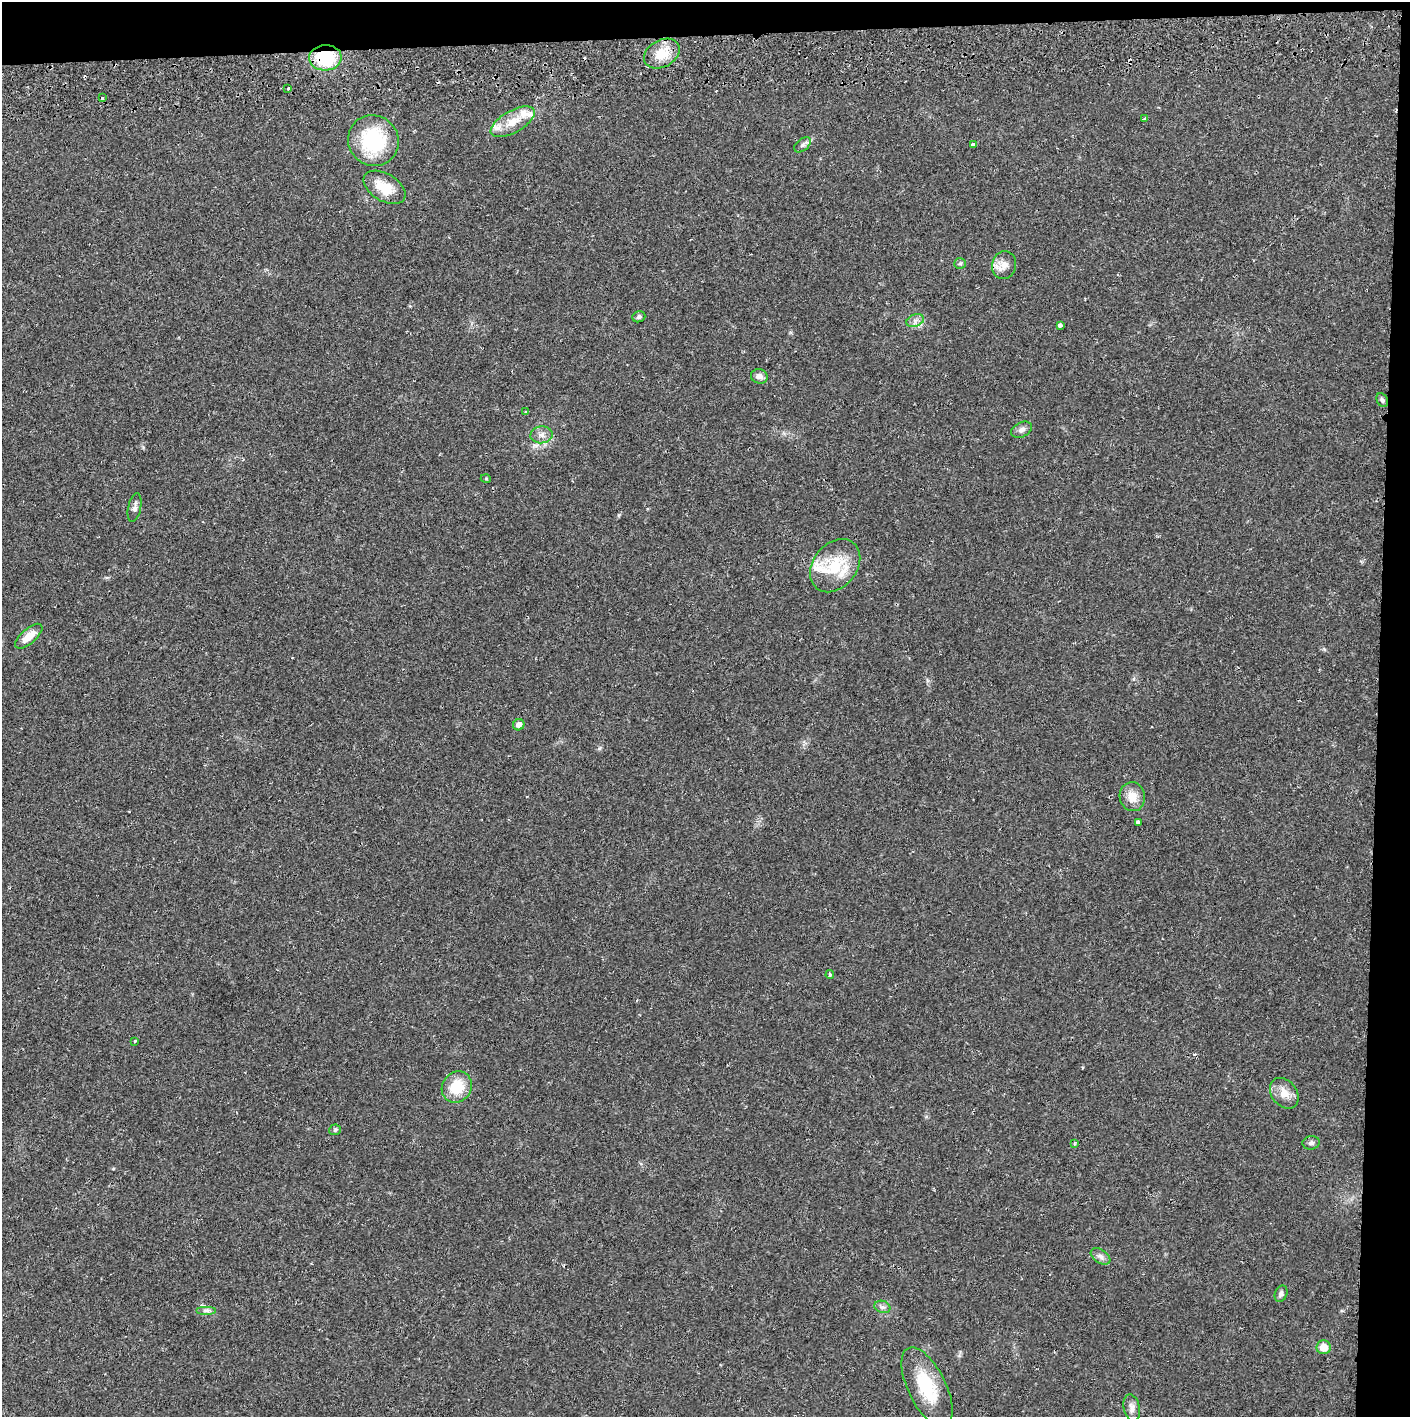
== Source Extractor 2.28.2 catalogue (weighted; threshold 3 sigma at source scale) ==
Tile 3 of 3 x 3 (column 3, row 1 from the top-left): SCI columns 2821-4228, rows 2886-4300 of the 4235 x 4358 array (HDU 1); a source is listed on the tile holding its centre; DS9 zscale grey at full resolution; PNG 1412 x 1419 px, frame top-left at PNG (2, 2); each listed source drawn as its Kron ellipse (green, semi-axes under 4 px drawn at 4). Shown black and unused: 5% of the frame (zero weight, under 2 of 3 exposures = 3% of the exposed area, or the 3 px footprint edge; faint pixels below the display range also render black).
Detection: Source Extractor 2.28.2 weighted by HDU 2 'WHT'; one run over the whole footprint, this tile lists its part. Background 0.0215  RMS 0.0035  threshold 0.0157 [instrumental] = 3 sigma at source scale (4.5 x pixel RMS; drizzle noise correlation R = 1.50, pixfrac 1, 0.05/0.05 arcsec/px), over >= 5 px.
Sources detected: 50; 5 cosmic-ray / hot-pixel residue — neither listed nor drawn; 4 inside a brighter listed object's ellipse — not listed separately; the other 41 listed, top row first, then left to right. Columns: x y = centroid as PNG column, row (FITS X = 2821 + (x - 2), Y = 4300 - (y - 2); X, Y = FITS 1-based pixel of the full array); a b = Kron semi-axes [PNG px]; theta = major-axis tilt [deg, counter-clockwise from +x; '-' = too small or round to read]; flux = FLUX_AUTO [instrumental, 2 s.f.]
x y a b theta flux
662 54 19 13 29 7.9
325 58 16 13 4 18
288 88 3 3 - 0.8
102 98 3 3 - 0.38
1144 119 4 3 - 1.3
513 122 24 11 29 6
373 141 26 25 - 26
803 145 9 5 38 1
973 145 4 4 - 1.8
385 187 23 13 -31 7.9
960 263 6 5 - 0.58
1004 265 14 12 76 3.4
639 317 6 5 - 0.87
915 321 9 6 22 1.5
1060 325 4 4 - 1.5
759 376 8 7 - 2
1382 400 7 5 -61 0.73
526 411 3 3 - 0.57
1022 430 11 7 26 1.4
542 435 11 8 5 1.9
486 479 5 3 - 0.29
135 507 15 6 78 1.4
835 566 29 22 51 14
29 636 17 7 41 4.8
519 725 6 5 - 1.9
1132 797 14 12 -78 4.4
1138 822 4 3 - 0.91
830 975 4 3 - 0.62
135 1041 4 2 - 0.28
457 1087 16 14 55 9.4
1284 1093 17 12 -51 4.1
335 1130 6 5 - 0.59
1074 1143 4 3 - 0.38
1311 1143 8 6 8 1.1
1101 1256 11 6 -34 1.4
1281 1294 8 6 69 1
882 1307 8 6 -19 1
207 1310 10 4 0 1
1324 1347 7 7 - 4.5
927 1387 43 19 -64 17
1132 1408 13 8 -77 2
Overlapping masked pixels (flux is a lower limit): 1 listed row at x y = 325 58